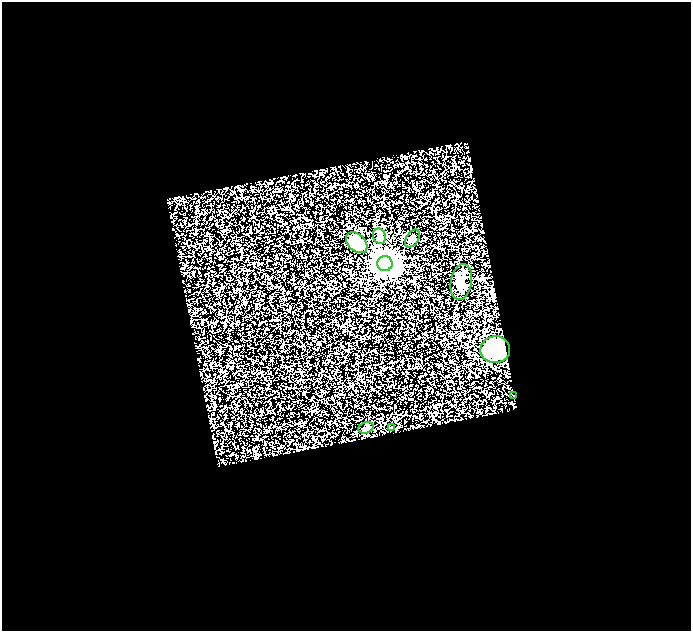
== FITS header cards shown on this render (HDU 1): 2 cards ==
NAXIS1  =                  689
NAXIS2  =                  629

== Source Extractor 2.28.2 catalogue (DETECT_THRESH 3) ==
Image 689 x 629 px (HDU 1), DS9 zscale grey, 1 PNG px = 1 image px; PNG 693 x 633 px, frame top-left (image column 1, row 629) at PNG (2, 2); each listed source drawn as its Kron ellipse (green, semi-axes under 4 px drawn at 4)
Background 0.0811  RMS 0.038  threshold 0.115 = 3 sigma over >= 5 px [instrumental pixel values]
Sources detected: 9; all 9 listed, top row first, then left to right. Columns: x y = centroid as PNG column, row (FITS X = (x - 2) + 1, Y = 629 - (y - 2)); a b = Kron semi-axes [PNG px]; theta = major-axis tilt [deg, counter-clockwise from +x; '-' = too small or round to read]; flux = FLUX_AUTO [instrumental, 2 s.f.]
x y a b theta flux
379 236 8 6 -70 12
412 239 10 6 57 9.9
357 243 12 8 -44 78
385 264 7 7 - 2000
461 282 18 10 80 27
495 350 15 13 3 160
514 395 2 2 - 1.7
366 428 8 5 20 5.8
391 428 3 3 - 1.8